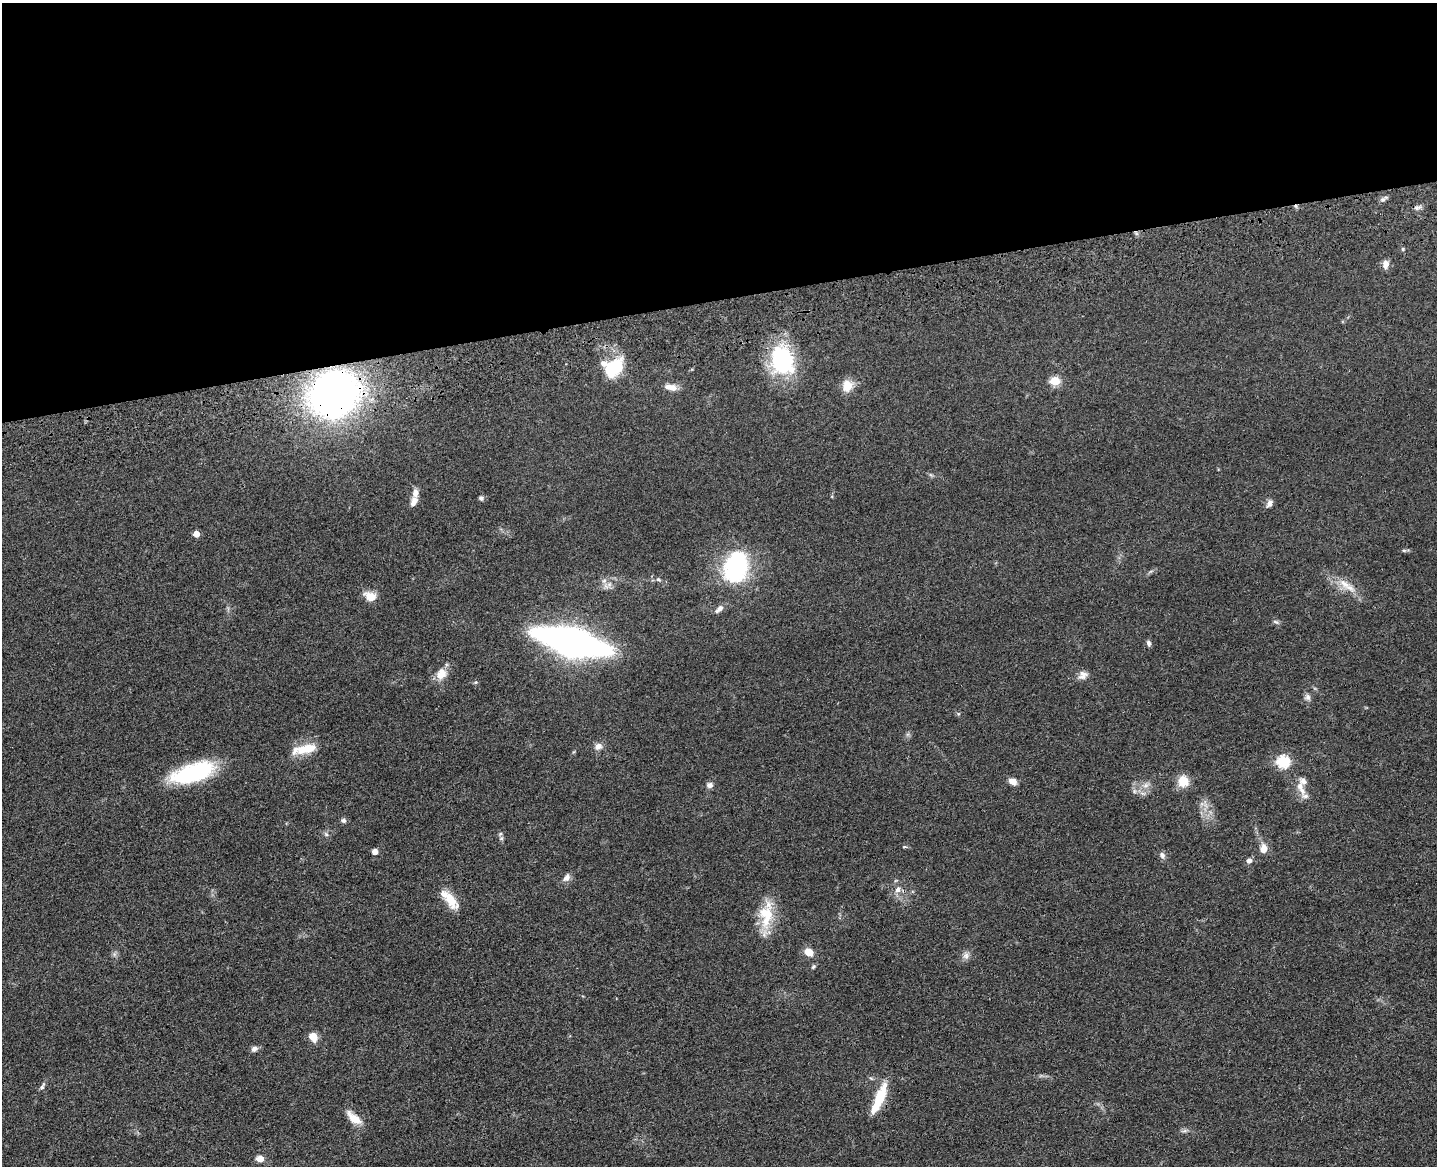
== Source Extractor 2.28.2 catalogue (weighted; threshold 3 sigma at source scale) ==
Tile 2 of 3 x 4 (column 2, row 1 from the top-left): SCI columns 1699-3133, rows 3608-4771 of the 4726 x 4887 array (HDU 1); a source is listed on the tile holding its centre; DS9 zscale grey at full resolution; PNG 1439 x 1168 px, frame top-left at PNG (2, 3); no overlay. Shown black and unused: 26% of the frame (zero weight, under 3 of 4 exposures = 6% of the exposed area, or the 3 px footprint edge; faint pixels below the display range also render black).
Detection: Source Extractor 2.28.2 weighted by HDU 2 'WHT'; one run over the whole footprint, this tile lists its part. Background 0.0547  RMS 0.0057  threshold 0.0257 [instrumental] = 3 sigma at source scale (4.5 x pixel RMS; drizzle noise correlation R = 1.50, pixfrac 1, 0.05/0.05 arcsec/px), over >= 5 px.
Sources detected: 65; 6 inside a brighter listed object's ellipse — not listed separately; the other 59 listed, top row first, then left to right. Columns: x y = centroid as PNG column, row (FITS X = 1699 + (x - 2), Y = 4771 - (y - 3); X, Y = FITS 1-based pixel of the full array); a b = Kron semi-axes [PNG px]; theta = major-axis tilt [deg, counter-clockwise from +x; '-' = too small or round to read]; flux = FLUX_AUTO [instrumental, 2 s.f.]
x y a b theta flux
1382 199 7 5 19 1.5
1418 207 11 4 5 1.6
1385 264 11 8 86 3.3
782 360 31 24 -75 56
613 367 21 17 30 29
1055 381 5 5 - 27
847 386 16 13 76 6.6
671 387 16 7 -11 4.9
334 394 34 31 40 310
481 498 6 6 - 1.2
413 501 13 7 71 3.5
1269 503 10 6 58 2.6
196 534 5 4 - 5.8
1404 550 7 4 -1 0.9
736 567 40 28 73 52
658 579 6 5 - 1
1345 584 22 9 -40 7.6
606 586 8 6 -46 2.3
370 597 14 10 -30 6.7
719 609 12 6 43 2.9
1276 622 8 5 -29 1.2
572 643 51 17 -15 270
1149 643 8 5 -72 1.4
441 674 17 12 57 6.6
1083 674 14 7 -11 2.7
476 682 5 3 - 0.66
1308 697 9 8 - 2.1
598 746 10 8 27 3.1
306 749 28 11 12 12
1283 762 6 6 - 60
193 773 46 18 17 52
1012 781 9 6 -22 3.9
1183 781 11 10 - 10
709 785 7 6 - 2.3
1146 785 8 6 35 2.5
1300 787 22 8 -62 6.1
1134 791 7 4 -72 1.1
344 820 6 6 - 1.4
326 834 6 4 -19 0.95
500 834 6 4 45 0.93
904 847 6 3 -7 0.69
1263 848 9 7 88 5.5
375 851 6 6 - 2.9
1162 855 10 7 -60 1.9
1249 861 7 6 - 2
566 878 11 7 38 2.9
898 889 9 7 60 2.7
451 900 27 12 -59 9.8
766 921 27 13 81 15
808 952 8 7 - 6.6
966 956 10 8 81 2.6
813 967 7 4 52 0.88
313 1037 9 8 - 6.9
254 1049 9 7 27 2.1
42 1086 11 5 63 1.4
879 1098 37 9 67 17
354 1118 23 9 -40 7.4
1184 1131 7 4 18 1.2
260 1159 7 6 - 4.9
Overlapping masked pixels (flux is a lower limit): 2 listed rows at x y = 334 394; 879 1098